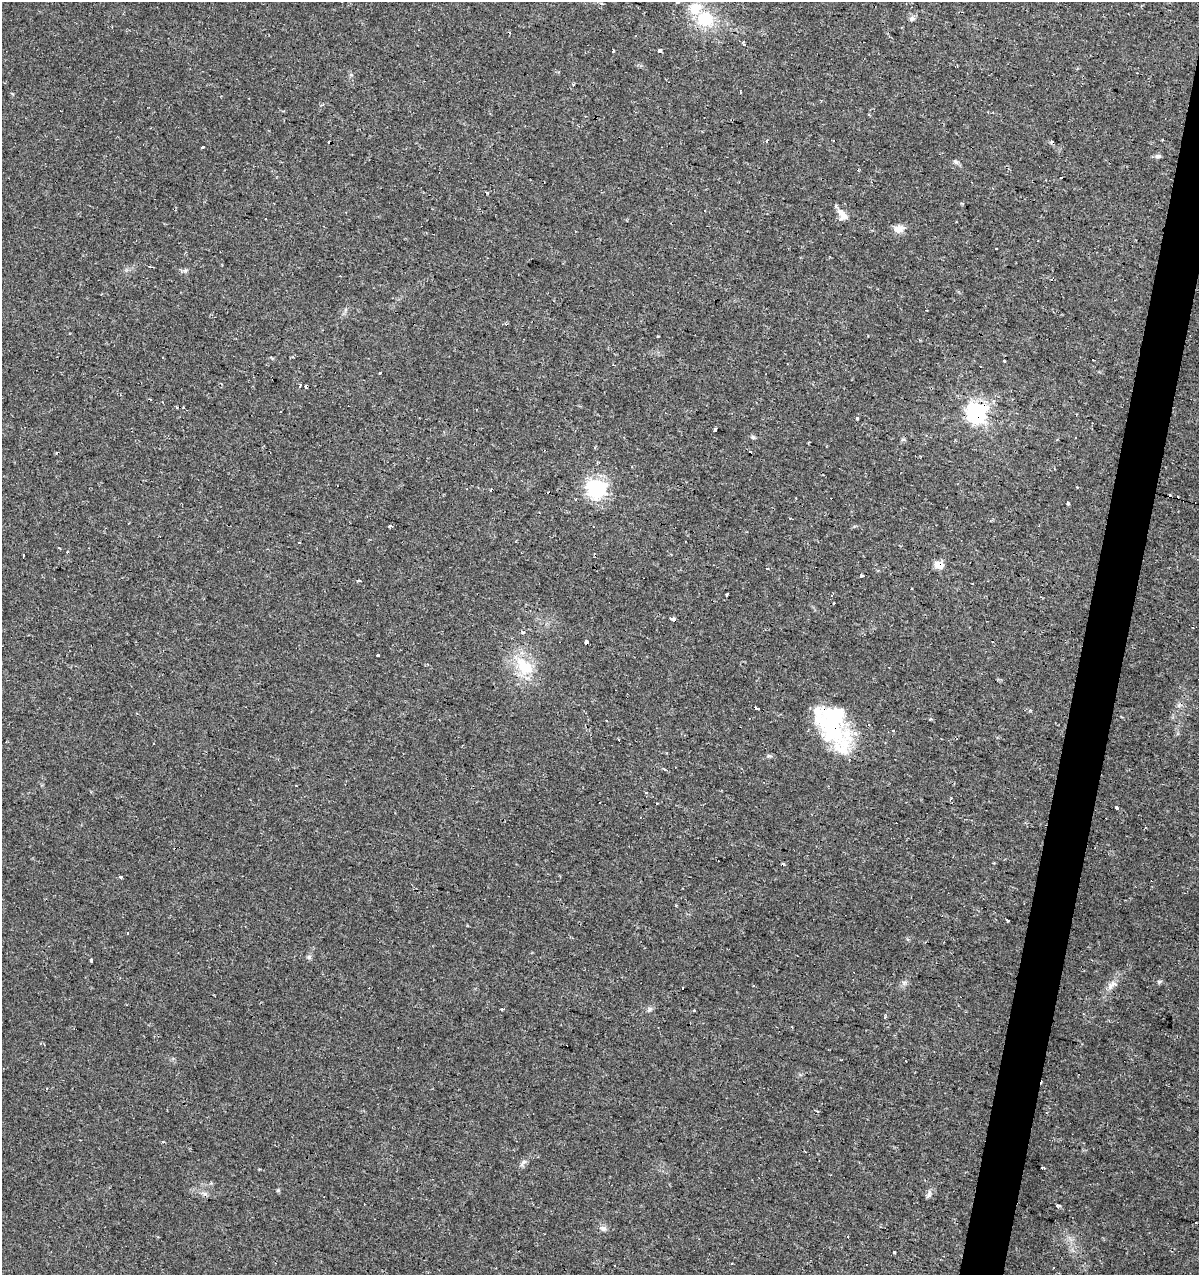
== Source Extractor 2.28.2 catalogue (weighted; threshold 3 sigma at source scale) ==
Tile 10 of 4 x 4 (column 2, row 3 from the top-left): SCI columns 1414-2610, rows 1279-2551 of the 5283 x 5098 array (HDU 1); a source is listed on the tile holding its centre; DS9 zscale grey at full resolution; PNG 1201 x 1277 px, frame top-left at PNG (2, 2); no overlay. Shown black and unused: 3% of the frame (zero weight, under 2 of 3 exposures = <1% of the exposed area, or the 3 px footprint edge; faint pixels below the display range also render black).
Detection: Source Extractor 2.28.2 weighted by HDU 2 'WHT'; one run over the whole footprint, this tile lists its part. Background 0.0208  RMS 0.0036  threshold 0.016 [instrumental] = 3 sigma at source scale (4.5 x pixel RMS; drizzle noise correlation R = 1.50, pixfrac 1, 0.0396/0.0396 arcsec/px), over >= 5 px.
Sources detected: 113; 36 cosmic-ray / hot-pixel residue — not listed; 3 inside a brighter listed object's ellipse — not listed separately; the other 74 listed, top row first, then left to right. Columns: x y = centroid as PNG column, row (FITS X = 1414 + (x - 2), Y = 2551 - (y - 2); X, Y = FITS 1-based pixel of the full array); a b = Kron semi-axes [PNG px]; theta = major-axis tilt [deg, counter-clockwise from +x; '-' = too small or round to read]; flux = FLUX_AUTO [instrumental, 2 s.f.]
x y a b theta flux
677 3 3 3 - 0.82
912 18 8 6 47 1.1
705 19 17 15 -5 14
744 44 3 3 - 8.9
613 50 3 3 - 1.9
659 51 3 3 - 2.1
573 84 3 3 - 1
868 115 3 3 - 0.7
766 141 4 3 - 0.59
1051 142 4 4 - 0.47
202 147 3 3 - 1.4
1158 156 8 5 8 0.92
956 162 8 5 -40 0.84
487 193 3 3 - 1
842 215 17 9 -55 3
898 229 12 9 -1 2.9
150 267 4 3 - 0.41
185 270 7 4 1 0.72
1003 361 3 3 - 1.4
980 366 2 2 - 0.32
380 373 3 3 - 0.76
300 385 3 3 - 2.7
183 407 4 2 - 0.37
977 412 7 7 - 210
857 419 3 3 - 0.84
715 429 3 3 - 6.9
753 437 6 4 -1 0.56
903 439 6 4 -1 0.5
750 453 4 3 - 2.6
596 489 7 7 - 160
1068 503 3 3 - 1
128 523 3 2 - 0.38
391 526 4 3 - 1.4
299 543 3 2 - 0.51
60 548 3 3 - 1.9
67 552 3 2 - 0.33
23 555 4 3 - 2.1
939 565 5 5 - 9.9
862 575 3 3 - 0.94
973 584 2 2 - 0.39
727 594 4 3 - 16
834 603 2 2 - 0.32
673 619 4 3 - 2.9
522 632 3 3 - 2.5
586 643 4 4 - 6
377 656 3 3 - 3.4
524 666 32 18 -44 12
756 708 5 3 - 7.6
1029 710 5 4 - 0.65
930 719 4 3 - 0.46
831 723 59 29 -65 38
893 731 3 2 - 0.43
619 740 3 2 - 0.39
645 792 4 2 - 0.41
600 802 3 3 - 0.65
1116 808 3 3 - 4.1
121 877 3 3 - 2.5
1007 920 3 3 - 1.4
127 933 3 3 - 1.7
309 957 6 6 - 0.73
91 960 3 3 - 1.5
904 982 7 4 -1 0.79
1159 982 7 5 18 0.6
1110 986 11 6 75 1.7
502 1009 5 2 - 1.3
649 1010 8 5 65 0.79
695 1011 3 3 - 1.4
47 1089 3 3 - 1.8
524 1162 13 5 54 1.3
1043 1168 4 2 - 0.49
929 1194 13 5 77 1.1
1058 1206 6 4 -38 0.68
603 1228 9 7 -23 1.2
895 1251 3 3 - 6.8
Overlapping masked pixels (flux is a lower limit): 7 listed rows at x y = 977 412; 750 453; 939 565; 673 619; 586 643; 756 708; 831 723
Isophote crosses this tile's border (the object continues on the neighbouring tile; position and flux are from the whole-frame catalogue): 1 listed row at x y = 677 3
Unlisted compact peaks at least as high as the median listed source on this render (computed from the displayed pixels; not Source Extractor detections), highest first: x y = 278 1190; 769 756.